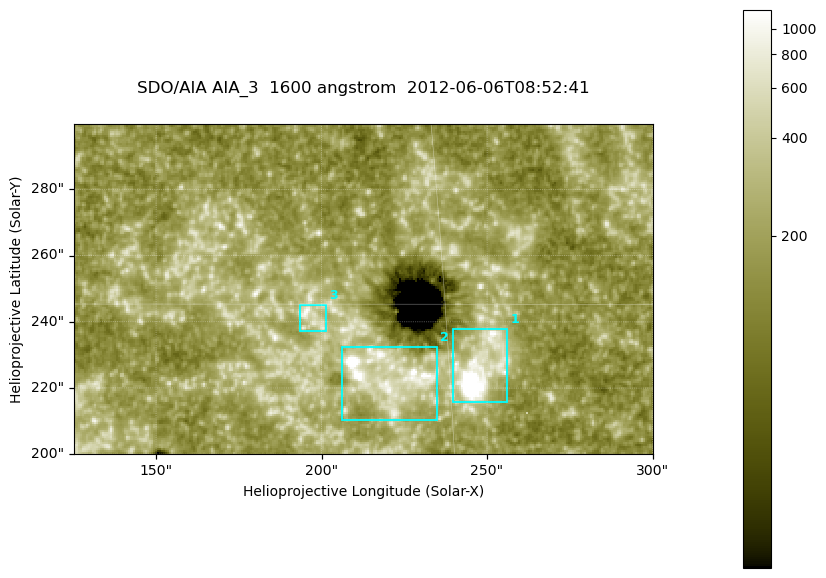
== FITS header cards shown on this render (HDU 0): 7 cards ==
TELESCOP= 'SDO/AIA '
INSTRUME= 'AIA_3   '
WAVELNTH=                 1600
WAVEUNIT= 'angstrom'
DATE-OBS= '2012-06-06T08:52:41.12'
CTYPE1  = 'HPLN-TAN'
CTYPE2  = 'HPLT-TAN'

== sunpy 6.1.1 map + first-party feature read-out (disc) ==
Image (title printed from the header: SDO/AIA AIA_3  1600 angstrom  2012-06-06T08:52:41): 287 x 164 px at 0.609 arcsec/px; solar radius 946 arcsec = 1552 px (partial field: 0.6% of the solar disc is inside the frame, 100% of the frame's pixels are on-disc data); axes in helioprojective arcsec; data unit not stated in the header (colour bar unlabelled)
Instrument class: DISC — disc imager (sunpy class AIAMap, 1600 A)
Bright regions (active regions / flare kernels): reference = the on-disc median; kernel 3 px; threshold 5 sigma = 341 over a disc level ~186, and >= 1.15x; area >= 47 px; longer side >= 3 px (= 1.8 arcsec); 3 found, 3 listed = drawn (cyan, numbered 1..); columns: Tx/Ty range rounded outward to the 2 arcsec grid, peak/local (2 s.f.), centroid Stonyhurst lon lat
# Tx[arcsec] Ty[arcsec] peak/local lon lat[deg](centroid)
1 238..256 216..238 14 +16 +14
2 206..236 210..232 21 +14 +14
3 192..202 236..246 5 +12 +15